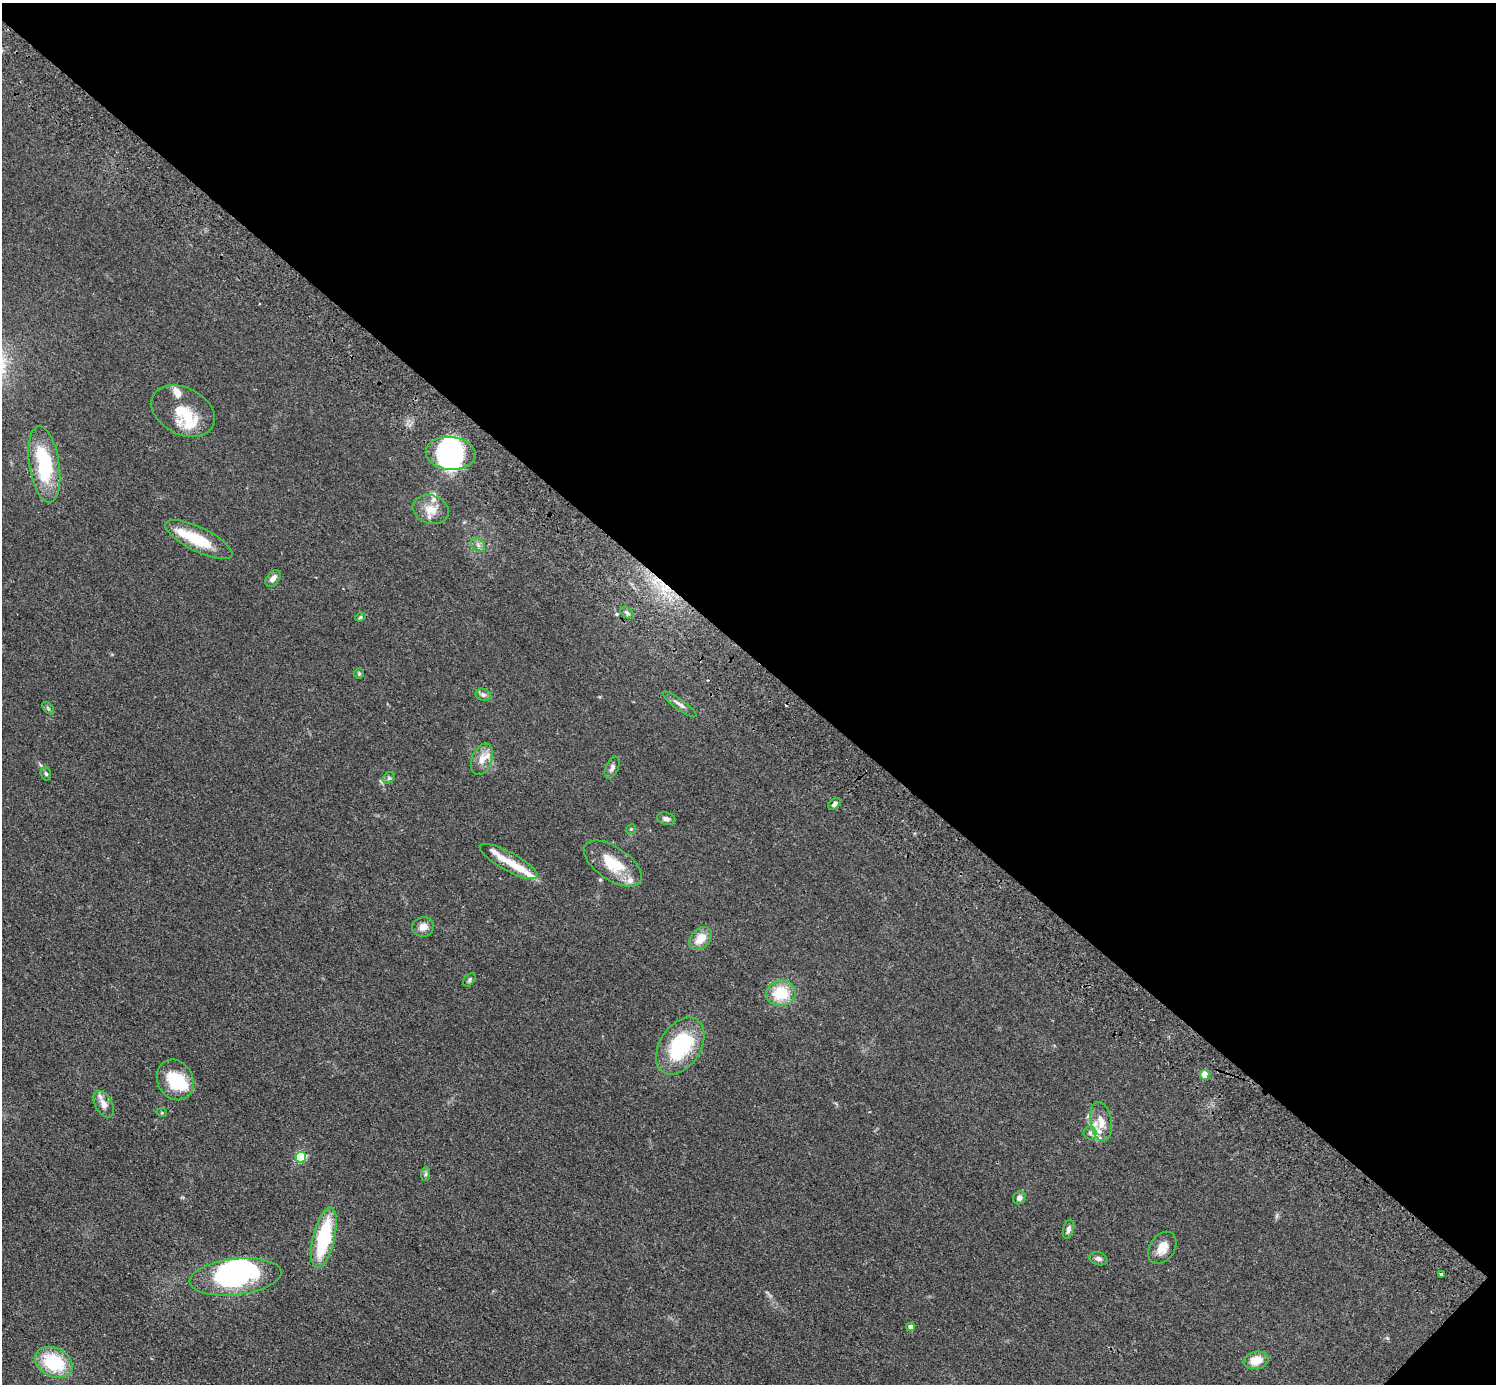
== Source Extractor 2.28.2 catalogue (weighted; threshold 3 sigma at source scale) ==
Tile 8 of 4 x 4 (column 4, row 2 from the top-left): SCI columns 4525-6018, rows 3105-4486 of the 6059 x 6069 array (HDU 1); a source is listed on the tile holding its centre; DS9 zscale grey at full resolution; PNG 1498 x 1386 px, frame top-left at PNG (2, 3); each listed source drawn as its Kron ellipse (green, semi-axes under 4 px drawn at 4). Shown black and unused: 47% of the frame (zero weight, under 2 of 3 exposures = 3% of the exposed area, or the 3 px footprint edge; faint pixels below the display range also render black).
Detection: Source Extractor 2.28.2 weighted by HDU 2 'WHT'; one run over the whole footprint, this tile lists its part. Background 0.0531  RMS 0.0077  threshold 0.0348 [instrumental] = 3 sigma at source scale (4.5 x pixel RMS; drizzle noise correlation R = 1.50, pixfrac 1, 0.05/0.05 arcsec/px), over >= 5 px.
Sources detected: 61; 5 inside a brighter object's white glare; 1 cosmic-ray / hot-pixel residue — neither listed nor drawn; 10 inside a brighter listed object's ellipse — not listed separately; the other 45 listed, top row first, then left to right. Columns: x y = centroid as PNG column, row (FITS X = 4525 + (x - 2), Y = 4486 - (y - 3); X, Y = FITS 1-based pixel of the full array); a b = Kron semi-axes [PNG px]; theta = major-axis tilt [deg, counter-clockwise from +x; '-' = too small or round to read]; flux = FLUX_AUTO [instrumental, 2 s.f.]
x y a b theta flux
183 411 34 23 -28 25
451 453 25 16 -5 57
44 464 38 15 -81 55
431 510 18 14 -18 11
199 540 37 12 -26 28
478 545 8 6 -46 2.4
273 578 9 6 52 4
627 613 7 5 -37 1.9
360 617 5 4 - 0.91
359 673 6 5 - 0.94
483 695 8 6 -20 2.1
679 704 21 5 -36 3.6
48 708 7 4 -46 1.3
482 759 16 10 68 7.8
612 768 11 6 67 2.6
46 774 7 5 -72 1.3
389 778 6 5 - 1.2
834 804 7 5 40 2.3
666 819 9 6 -14 2.7
631 829 5 4 - 0.83
509 861 33 9 -28 13
613 864 33 16 -34 25
423 927 11 9 18 5.5
700 938 13 9 46 11
469 980 7 5 52 1.3
781 993 15 12 9 25
680 1046 31 20 57 59
1205 1075 5 4 - 16
175 1080 21 17 -61 29
104 1104 14 8 -61 6.1
162 1113 5 3 - 0.64
1101 1121 19 11 -81 11
1090 1133 6 6 - 1.8
301 1157 5 5 - 61
425 1174 7 4 88 1.4
1019 1198 7 5 54 3.2
1068 1229 10 5 74 2.5
324 1238 31 11 76 57
1162 1248 17 12 55 10
1098 1259 9 6 -16 2.6
1441 1274 3 3 - 3.4
235 1277 46 18 7 80
910 1327 4 4 - 3.4
1256 1360 12 8 12 12
54 1362 20 14 -27 41